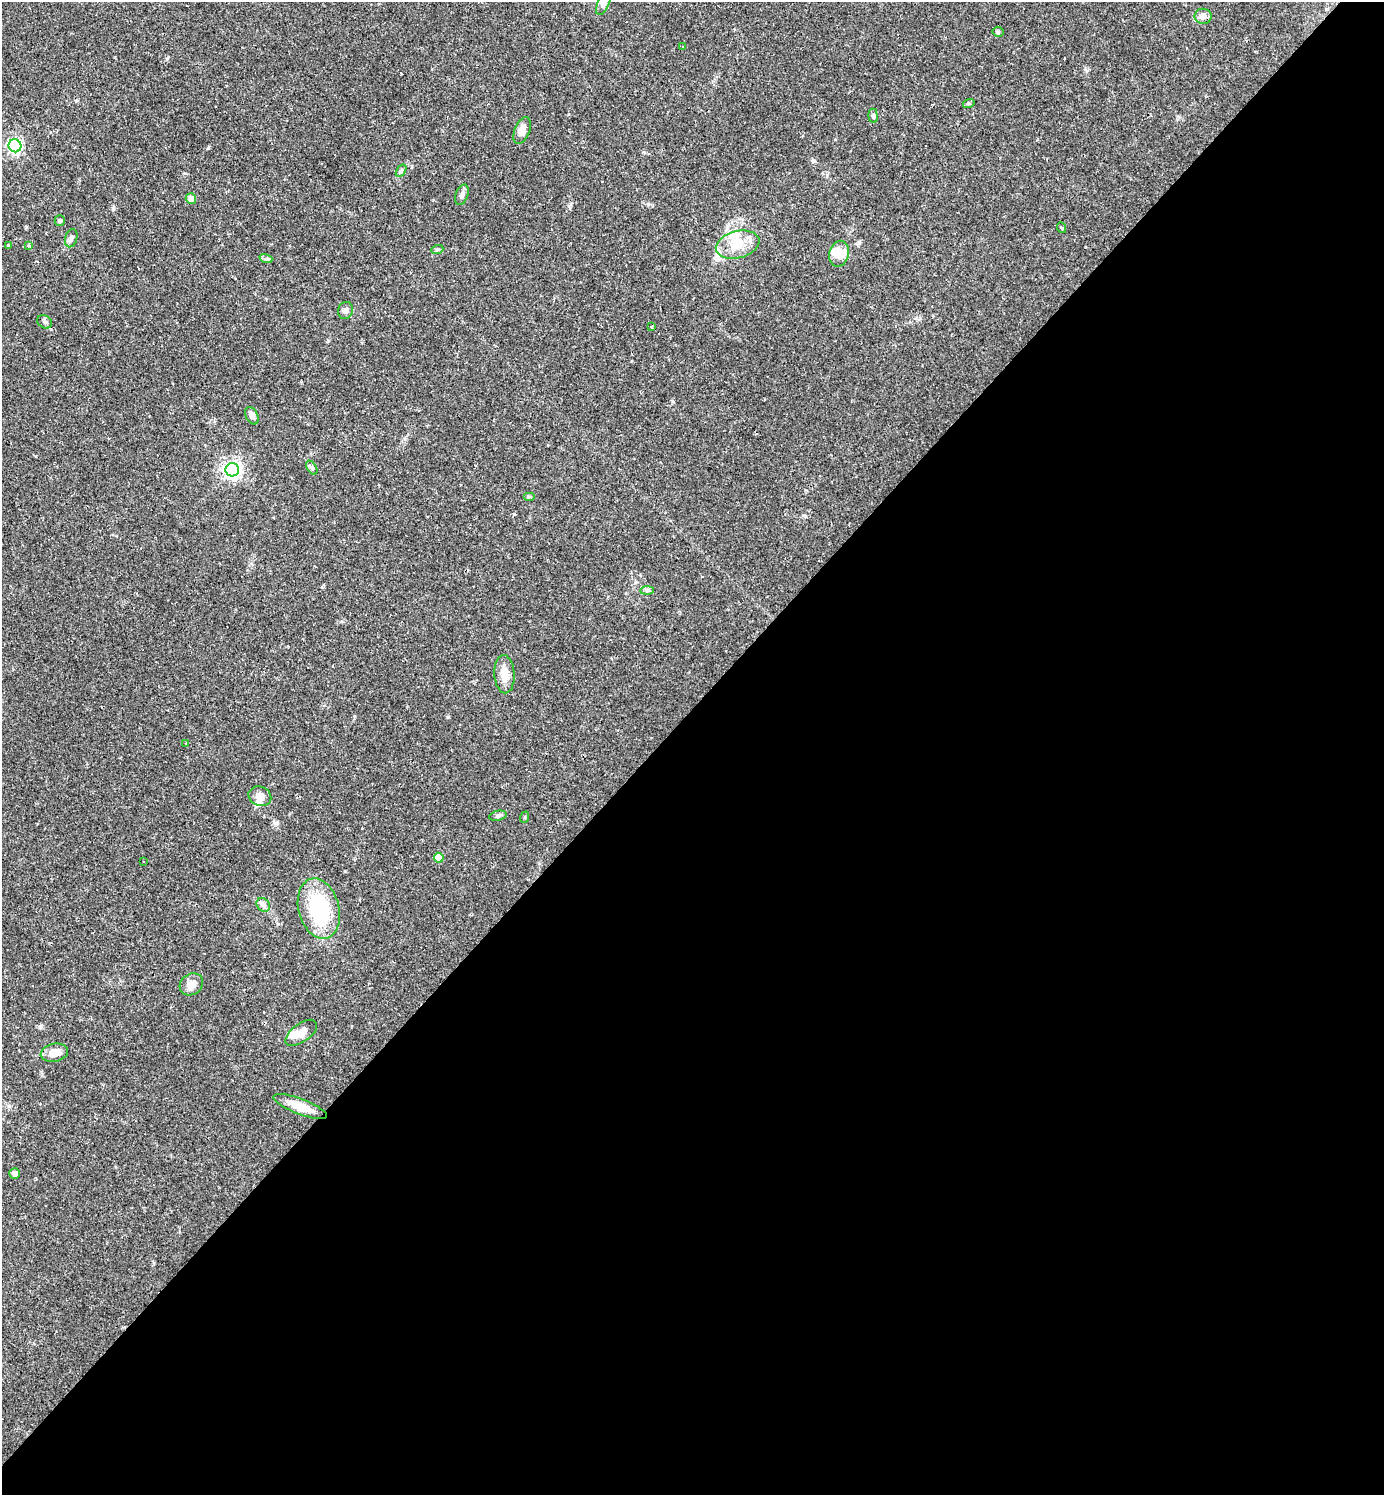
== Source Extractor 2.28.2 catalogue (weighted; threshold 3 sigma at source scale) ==
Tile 12 of 4 x 4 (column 4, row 3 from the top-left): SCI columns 4442-5823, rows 1495-2987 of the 5975 x 5974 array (HDU 1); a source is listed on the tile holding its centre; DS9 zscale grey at full resolution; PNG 1386 x 1497 px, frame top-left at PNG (2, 2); each listed source drawn as its Kron ellipse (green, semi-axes under 4 px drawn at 4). Shown black and unused: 53% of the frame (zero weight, under 2 of 3 exposures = <1% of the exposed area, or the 3 px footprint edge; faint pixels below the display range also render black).
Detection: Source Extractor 2.28.2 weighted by HDU 2 'WHT'; one run over the whole footprint, this tile lists its part. Background 0.0384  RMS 0.0049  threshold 0.0222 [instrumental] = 3 sigma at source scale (4.5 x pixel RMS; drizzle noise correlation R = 1.50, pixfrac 1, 0.05/0.05 arcsec/px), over >= 5 px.
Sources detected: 51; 3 inside a brighter object's white glare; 3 cosmic-ray / hot-pixel residue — neither listed nor drawn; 3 inside a brighter listed object's ellipse — not listed separately; the other 42 listed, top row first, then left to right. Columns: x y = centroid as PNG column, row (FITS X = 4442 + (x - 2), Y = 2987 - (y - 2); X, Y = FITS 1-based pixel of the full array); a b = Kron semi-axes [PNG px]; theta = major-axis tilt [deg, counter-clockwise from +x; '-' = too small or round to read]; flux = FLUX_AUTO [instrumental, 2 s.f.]
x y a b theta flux
604 3 13 5 65 1.8
1203 16 8 7 - 3
998 32 5 5 - 0.69
682 46 3 2 - 0.31
969 103 6 4 18 0.6
873 116 7 4 -84 1.3
522 130 14 7 68 3.8
15 146 6 6 - 100
401 171 7 4 56 0.88
462 195 10 6 70 1.8
191 199 5 5 - 3
60 220 5 5 - 0.97
1062 228 5 3 - 0.45
71 238 9 6 74 1.6
29 245 4 3 - 0.65
738 245 22 13 14 9.8
9 246 4 3 - 0.74
437 250 6 4 19 0.64
839 254 13 9 77 4.5
266 259 6 4 -17 0.96
345 310 8 7 - 1.8
45 322 8 6 -33 1.2
652 327 3 3 - 1.4
252 416 9 6 -63 1.8
312 468 8 4 -58 0.99
232 470 6 6 - 200
529 496 6 4 0 0.66
647 590 7 4 1 1
504 674 19 10 -87 5.3
186 743 3 3 - 0.56
260 796 12 9 -24 3.6
498 816 9 5 11 1.2
525 817 6 3 71 0.47
439 858 5 5 - 9.8
144 862 2 2 - 0.35
263 905 7 6 - 1.5
319 909 31 20 -75 41
191 984 12 10 36 4.4
301 1033 18 9 36 4.2
54 1053 14 9 12 5.5
300 1106 28 7 -21 8.9
15 1173 5 5 - 1.7
Isophote crosses this tile's border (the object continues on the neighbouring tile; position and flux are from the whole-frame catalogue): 1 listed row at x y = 604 3
Unlisted compact peaks at least as high as the median listed source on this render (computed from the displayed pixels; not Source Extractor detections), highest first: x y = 208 148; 448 717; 275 823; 514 514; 167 58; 672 401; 113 209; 354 716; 648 204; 185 173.